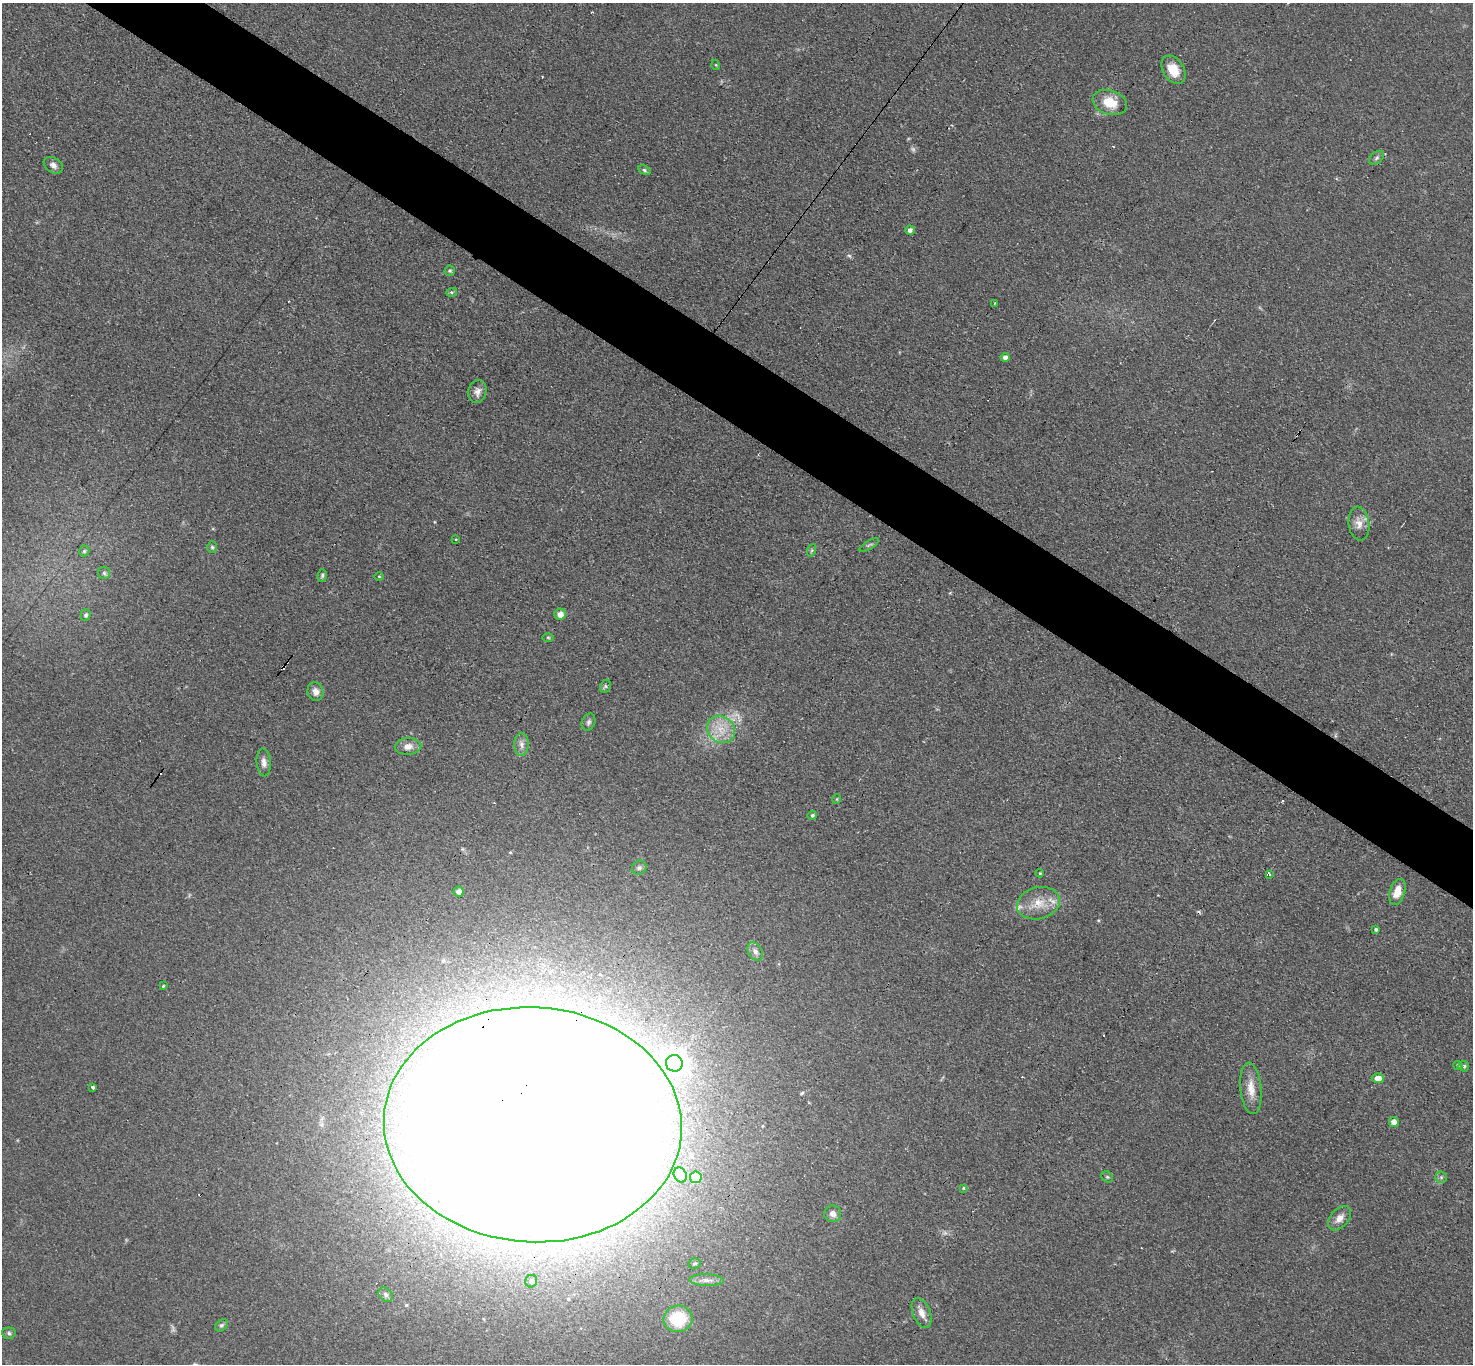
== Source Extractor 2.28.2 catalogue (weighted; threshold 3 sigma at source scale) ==
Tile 11 of 4 x 4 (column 3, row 3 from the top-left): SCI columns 2989-4459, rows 1672-3033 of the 6061 x 6051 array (HDU 1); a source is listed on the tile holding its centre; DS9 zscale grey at full resolution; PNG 1475 x 1366 px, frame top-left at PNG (2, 3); each listed source drawn as its Kron ellipse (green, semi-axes under 4 px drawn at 4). Shown black and unused: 5% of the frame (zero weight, under 3 of 4 exposures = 1% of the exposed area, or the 3 px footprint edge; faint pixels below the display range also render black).
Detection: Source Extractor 2.28.2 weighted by HDU 2 'WHT'; one run over the whole footprint, this tile lists its part. Background 0.12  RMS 0.0068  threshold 0.0307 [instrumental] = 3 sigma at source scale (4.5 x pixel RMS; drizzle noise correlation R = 1.50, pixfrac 1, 0.05/0.05 arcsec/px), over >= 5 px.
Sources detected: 81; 2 too faint to see at this stretch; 4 inside a brighter object's white glare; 8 cosmic-ray / hot-pixel residue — neither listed nor drawn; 2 inside a brighter listed object's ellipse — not listed separately; the other 65 listed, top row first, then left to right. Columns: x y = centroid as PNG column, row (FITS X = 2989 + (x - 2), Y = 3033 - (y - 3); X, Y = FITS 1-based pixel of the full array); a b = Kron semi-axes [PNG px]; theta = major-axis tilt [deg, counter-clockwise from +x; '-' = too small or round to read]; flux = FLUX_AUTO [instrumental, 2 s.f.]
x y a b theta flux
716 65 5 3 - 0.56
1173 70 15 10 -58 12
1110 102 17 12 -18 15
1377 158 8 5 42 1.6
53 165 10 7 -34 3.1
644 170 6 4 -29 1.1
910 230 5 4 - 2.9
450 271 5 5 - 0.98
452 292 5 3 - 1
994 303 3 2 - 1
1005 357 4 4 - 2.3
477 392 11 9 77 4.2
1359 524 17 10 -83 6.3
456 539 3 2 - 0.55
869 545 11 3 31 1.2
212 547 6 5 - 1.1
812 550 6 4 71 1
84 551 5 5 - 1.2
104 573 6 6 - 1.4
322 576 6 4 76 1.2
379 576 5 3 - 0.62
560 614 5 5 - 5.1
86 615 5 5 - 1.8
548 637 6 4 -1 0.83
605 686 7 5 62 1.5
315 692 9 7 -72 4.1
588 722 9 6 67 1.9
721 729 15 12 -40 12
521 744 11 7 89 3.5
408 746 13 8 3 5.1
264 762 14 7 -85 3.9
837 799 5 3 - 0.52
812 815 5 4 - 1.2
639 868 7 6 - 1.8
1040 873 4 3 - 0.69
1269 874 3 3 - 2.3
458 892 5 5 - 3.9
1397 892 13 7 73 8.5
1038 903 22 16 14 13
1376 929 4 3 - 1.2
755 952 10 6 -60 2.9
163 986 3 3 - 0.79
674 1063 8 8 - 480
1458 1065 5 4 - 0.9
1464 1066 5 5 - 1.1
1378 1078 6 5 - 7.1
93 1087 3 3 - 2
1251 1088 26 10 -85 9.8
1394 1122 5 5 - 4.9
533 1125 149 117 -3 4900
680 1175 8 6 -61 3.2
696 1177 6 6 - 6.9
1107 1177 6 5 - 1
1441 1177 6 6 - 1.5
963 1188 4 3 - 0.7
833 1214 8 8 - 3.7
1340 1218 14 9 49 5.5
694 1263 6 5 - 1.3
706 1280 17 6 -1 4.2
531 1281 6 6 - 1.8
385 1294 8 6 -47 2
922 1313 16 8 -68 5.7
678 1319 14 13 - 29
221 1325 7 5 39 1.3
9 1333 7 5 -5 1.5
Overlapping masked pixels (flux is a lower limit): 1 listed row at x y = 533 1125